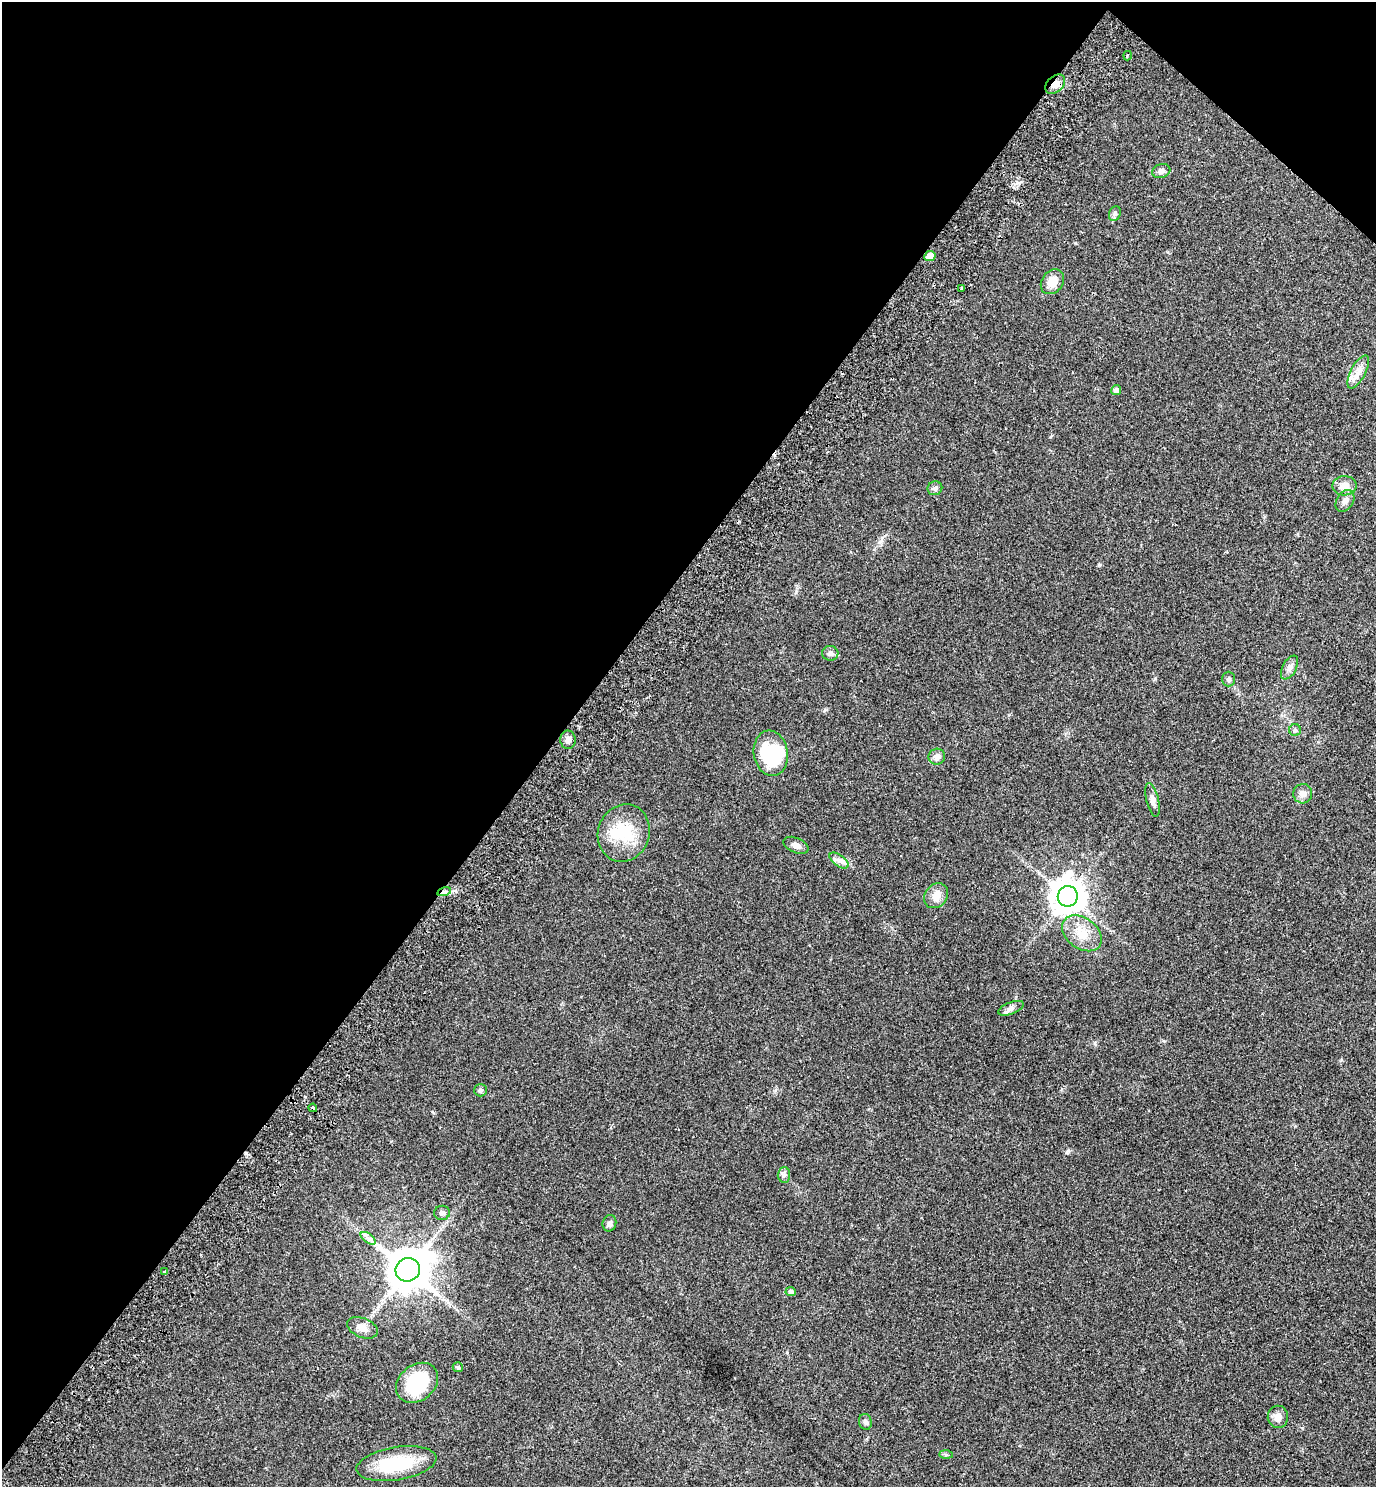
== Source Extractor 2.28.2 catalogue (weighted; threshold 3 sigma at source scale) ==
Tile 2 of 4 x 4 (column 2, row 1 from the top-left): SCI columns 1578-2951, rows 4499-5983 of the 6042 x 6022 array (HDU 1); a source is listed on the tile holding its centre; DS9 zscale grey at full resolution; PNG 1378 x 1489 px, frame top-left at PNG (2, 2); each listed source drawn as its Kron ellipse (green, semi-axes under 4 px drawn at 4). Shown black and unused: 42% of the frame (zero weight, under 2 of 3 exposures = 3% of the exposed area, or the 3 px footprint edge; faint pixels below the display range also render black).
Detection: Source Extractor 2.28.2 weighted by HDU 2 'WHT'; one run over the whole footprint, this tile lists its part. Background 0.0878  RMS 0.008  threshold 0.036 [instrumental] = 3 sigma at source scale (4.5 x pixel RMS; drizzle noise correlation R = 1.50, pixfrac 1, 0.05/0.05 arcsec/px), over >= 5 px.
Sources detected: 50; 2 inside a brighter object's white glare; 1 cosmic-ray / hot-pixel residue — neither listed nor drawn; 2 inside a brighter listed object's ellipse — not listed separately; the other 45 listed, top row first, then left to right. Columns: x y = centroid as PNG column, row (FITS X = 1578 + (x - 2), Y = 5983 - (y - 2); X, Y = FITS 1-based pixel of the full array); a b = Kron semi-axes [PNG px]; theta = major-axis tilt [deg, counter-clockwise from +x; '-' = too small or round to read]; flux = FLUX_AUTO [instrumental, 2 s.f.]
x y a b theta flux
1127 56 5 2 - 0.8
1055 84 11 8 42 6.7
1161 171 9 7 14 3.4
1115 214 8 5 69 1.8
930 256 6 5 - 8.6
1052 282 13 10 52 9.9
961 288 3 3 - 0.83
1358 372 18 7 62 6.2
1116 390 5 4 - 3
1344 486 12 9 3 6.8
935 488 7 7 - 2
1345 501 12 8 57 3.9
830 653 8 7 - 2.7
1289 668 13 7 62 3.4
1229 679 7 6 - 1.8
1295 730 6 6 - 1.6
568 740 9 8 - 3.9
771 753 23 17 -81 42
937 757 8 8 - 4
1303 794 9 9 - 4.1
1152 800 17 6 -76 4.5
624 833 29 26 71 31
796 845 13 7 -23 3.9
839 860 11 5 -36 3.5
444 892 7 4 17 2.1
936 896 13 11 52 7
1068 896 10 10 - 1400
1082 933 22 15 -36 15
1011 1008 13 6 22 2.9
480 1090 6 6 - 1.7
313 1108 4 3 - 4.6
784 1175 7 6 - 2.2
442 1213 8 7 - 2.5
609 1223 8 6 76 2.6
368 1238 9 4 -37 2.7
408 1270 12 11 - 2800
164 1272 3 3 - 3.4
791 1292 5 4 - 2.2
362 1328 16 9 -22 6.4
458 1367 5 5 - 1.3
417 1383 23 17 40 44
1278 1417 11 10 - 5.4
865 1422 8 6 -75 2.1
946 1455 7 4 -1 1.3
396 1464 40 16 9 43
Overlapping masked pixels (flux is a lower limit): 3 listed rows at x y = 1055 84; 444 892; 313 1108
Unlisted compact peaks at least as high as the median listed source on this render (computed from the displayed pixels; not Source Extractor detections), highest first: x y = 1099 565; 1068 1151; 1341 1060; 796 592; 1095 1043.